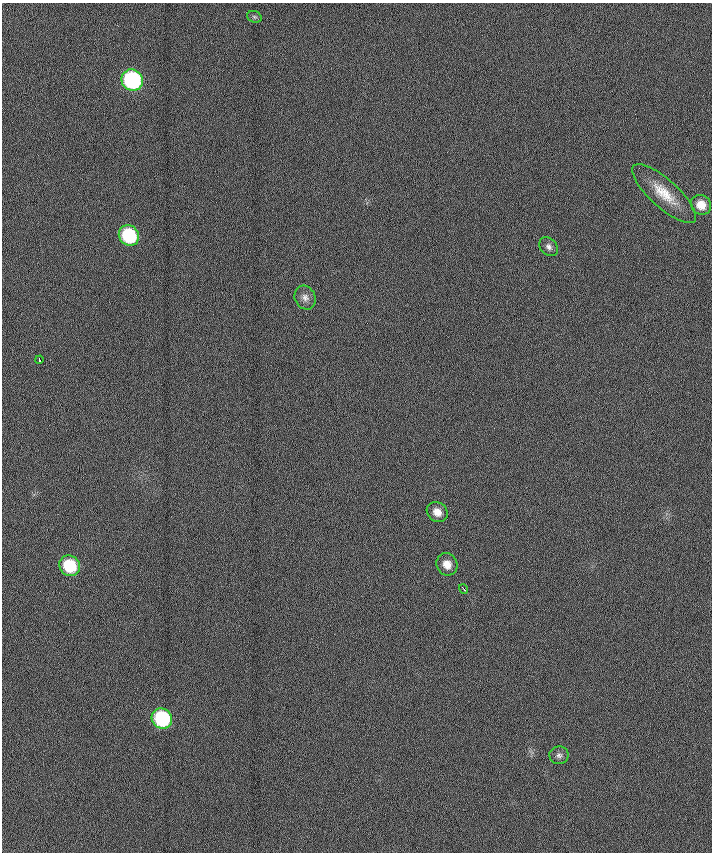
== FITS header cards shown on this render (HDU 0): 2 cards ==
NAXIS1  =                  710 /
NAXIS2  =                  850 /

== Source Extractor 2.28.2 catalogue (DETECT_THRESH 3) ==
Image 710 x 850 px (HDU 0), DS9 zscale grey, 1 PNG px = 1 image px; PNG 714 x 854 px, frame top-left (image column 1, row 850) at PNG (2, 3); each listed source drawn as its Kron ellipse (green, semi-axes under 4 px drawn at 4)
Background -0.51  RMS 11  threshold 33.6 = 3 sigma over >= 5 px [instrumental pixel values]
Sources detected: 14; all 14 listed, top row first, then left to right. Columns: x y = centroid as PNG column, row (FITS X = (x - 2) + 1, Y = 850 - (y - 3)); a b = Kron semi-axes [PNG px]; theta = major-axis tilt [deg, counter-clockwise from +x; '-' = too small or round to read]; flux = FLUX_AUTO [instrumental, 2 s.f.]
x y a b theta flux
254 17 7 5 -21 1400
132 80 11 10 - 110000
664 194 41 14 -42 22000
701 205 10 9 - 10000
129 235 11 9 -47 51000
549 247 10 8 -47 3300
305 298 12 10 -64 4600
39 360 4 3 - 2600
437 512 11 9 -37 7500
447 564 11 10 - 8200
70 566 11 10 - 35000
464 589 5 2 - 2600
162 719 10 10 - 65000
559 755 9 9 - 3300